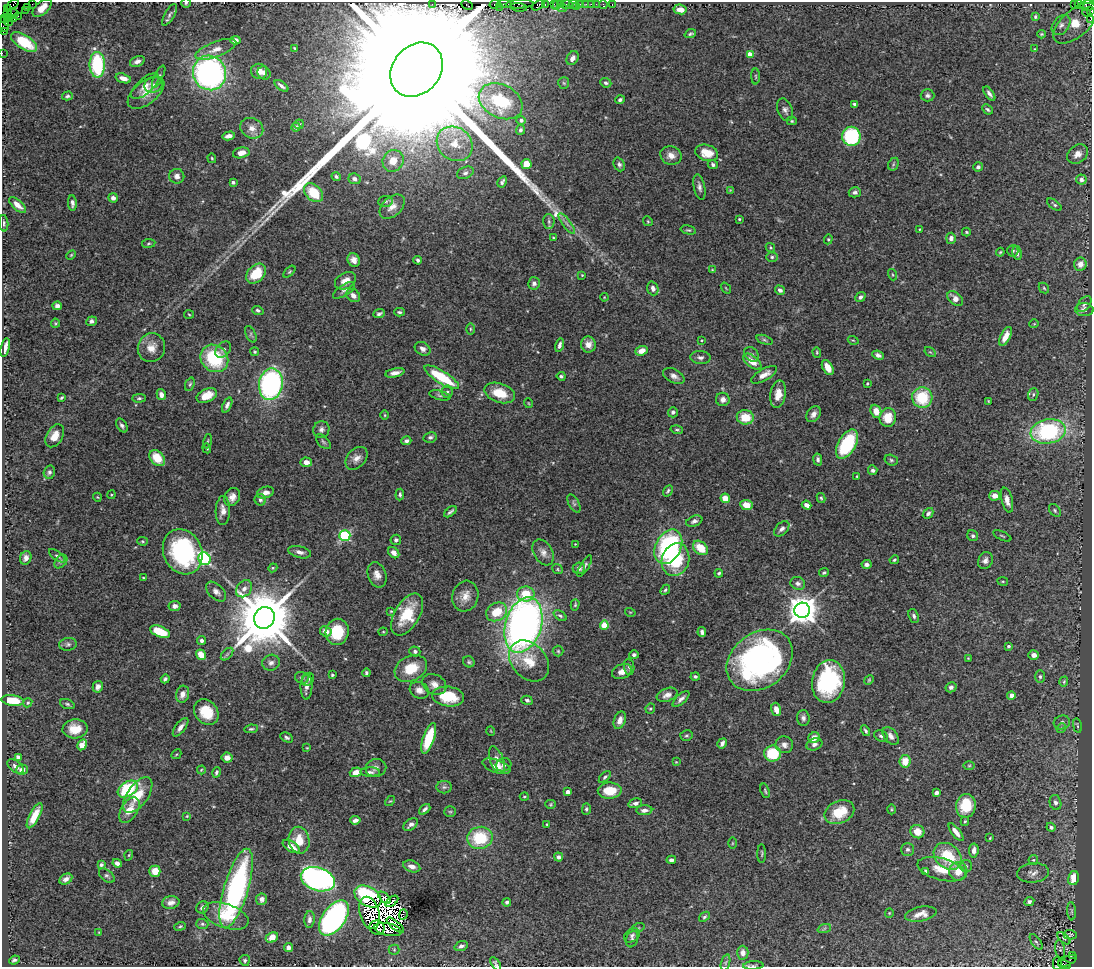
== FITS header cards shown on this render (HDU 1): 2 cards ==
NAXIS1  =                 1090
NAXIS2  =                  965

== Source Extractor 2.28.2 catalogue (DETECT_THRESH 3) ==
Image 1090 x 965 px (HDU 1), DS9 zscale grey, 1 PNG px = 1 image px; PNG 1094 x 969 px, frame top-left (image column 1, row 965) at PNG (2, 2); each listed source drawn as its Kron ellipse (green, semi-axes under 4 px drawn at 4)
Background 0.961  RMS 0.037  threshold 0.111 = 3 sigma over >= 5 px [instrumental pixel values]
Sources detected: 503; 12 with non-positive FLUX_AUTO (blend fragments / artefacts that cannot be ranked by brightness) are neither listed nor drawn; the other 491 listed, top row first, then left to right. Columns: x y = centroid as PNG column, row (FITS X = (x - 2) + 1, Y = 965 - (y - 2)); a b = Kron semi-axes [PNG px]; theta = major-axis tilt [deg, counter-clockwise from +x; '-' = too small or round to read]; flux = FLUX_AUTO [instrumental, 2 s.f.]
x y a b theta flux
186 3 5 5 - 3.8
32 4 2 2 - 28
432 4 2 2 - 37
495 4 6 3 12 130
504 4 7 2 -1 260
520 4 14 3 3 310
545 4 3 2 - 85
554 4 3 3 - 100
557 4 6 3 57 150
561 4 3 2 - 88
573 4 5 2 - 26
581 4 4 2 - 120
586 4 3 2 - 15
591 4 2 2 - 31
596 4 2 2 - 10
603 4 4 3 - 20
1074 4 3 3 - 740
13 5 7 3 36 56
467 5 6 3 -30 75
538 5 7 4 34 200
567 5 6 3 22 110
612 5 3 2 - 22
1079 5 4 4 - 25
576 6 4 3 - 18
1088 6 8 5 4 160
28 7 3 2 - 31
499 7 3 2 - 38
519 7 8 3 -7 200
42 8 12 6 42 37
562 8 4 2 - 45
8 9 4 2 - 13
680 9 7 5 -9 16
25 10 3 2 - 32
1090 11 3 3 - 0.095
1087 12 5 2 - 33
7 13 3 2 - 21
13 13 5 3 - 58
169 15 12 5 60 7.6
18 16 3 2 - 19
9 17 4 3 - 59
1035 17 3 3 - 3.2
5 19 3 2 - 34
14 19 3 2 - 80
1090 19 4 2 - 64
9 21 4 2 - 92
1075 23 27 13 40 39
4 24 7 4 -75 120
1061 25 11 8 51 13
4 31 3 2 - 59
690 34 6 4 20 3.9
1041 34 4 3 - 2.9
235 40 5 4 - 14
24 42 15 7 -32 85
295 48 4 2 - 3
216 49 21 7 20 26
1035 49 4 3 - 2.2
2 53 2 2 - 17
750 54 4 4 - 28
573 58 7 5 60 12
137 61 8 5 25 9.8
97 65 13 7 -89 190
417 70 29 23 49 440000
259 71 8 7 - 22
209 73 17 16 - 690
264 73 7 6 - 9.6
756 76 8 4 -89 3.5
159 77 12 4 63 5.4
123 78 8 4 -17 17
564 83 6 5 - 4
606 83 6 4 -23 5.1
154 85 9 7 17 9.1
145 86 17 7 41 18
281 86 8 3 -37 8.2
146 93 21 11 39 37
989 93 8 4 -53 8.1
927 95 7 6 - 7.2
67 96 5 4 - 4.9
620 100 5 4 - 6
501 101 23 16 -27 150
855 104 4 3 - 6.8
987 109 5 4 - 4.5
785 110 12 7 -68 10
521 120 4 4 - 6.3
792 121 5 4 - 3
299 124 5 4 - 5.5
296 127 4 4 - 12
252 128 12 10 -26 21
520 130 5 4 - 5.5
229 136 6 4 12 13
851 136 9 9 - 200
455 144 19 16 -38 54
241 153 8 5 13 20
707 153 11 8 -17 42
1078 154 11 8 35 18
671 156 11 9 -20 18
212 158 5 3 - 2.9
393 161 11 10 - 34
526 164 5 5 - 40
619 164 7 5 -68 6.9
713 164 5 4 - 6.4
893 164 7 5 61 4.7
978 167 5 4 - 5.1
465 173 9 5 23 6.9
177 176 7 7 - 11
336 177 5 4 - 5.1
355 179 6 5 - 8.8
1081 179 5 5 - 13
233 182 3 3 - 7
502 182 6 3 60 5.7
699 187 13 5 -79 10
730 190 4 4 - 1.8
855 192 6 5 - 7.2
313 193 11 7 -43 72
113 198 5 4 - 12
385 201 7 5 3 6.1
72 203 8 4 -87 9.3
17 205 10 5 -41 19
1054 205 8 4 -38 4.8
392 207 15 9 43 21
739 219 3 3 - 2.7
549 221 7 5 -88 6.1
648 221 5 4 - 2.9
4 223 8 4 -85 5.6
567 223 12 3 -54 9.6
919 229 3 2 - 2
688 230 8 4 -14 4.1
966 232 4 3 - 3.2
554 238 3 2 - 2.5
951 238 5 5 - 12
828 239 5 4 - 3
149 243 7 4 8 3.4
770 248 5 4 - 2.8
1013 251 6 5 - 4.6
1000 252 4 3 - 2.9
1017 253 7 4 -80 6.9
71 255 5 3 - 2.7
772 257 6 5 - 4.8
354 260 7 6 - 14
418 260 4 3 - 4.5
1080 264 6 6 - 19
712 270 4 4 - 2.2
289 272 7 3 45 3.7
256 274 11 8 47 74
582 275 3 3 - 2.2
893 275 6 3 -71 2.2
345 281 11 8 29 21
534 283 6 6 - 9
653 288 7 5 -71 12
726 288 6 3 -53 2.3
1044 288 6 4 -46 3.5
344 290 12 5 33 8.5
780 290 5 4 - 7.6
353 296 7 6 - 13
604 297 4 3 - 1.6
860 297 5 4 - 6.5
955 299 9 6 -44 17
1084 304 9 5 52 7.5
57 306 4 4 - 12
258 310 6 4 -19 5.3
1084 310 9 6 -3 8.5
399 312 5 3 - 4.7
189 314 5 3 - 2.4
379 314 6 4 23 5.5
91 321 5 4 - 6.4
55 323 4 4 - 2.9
1034 324 5 3 - 2
470 329 5 3 - 2.9
251 334 9 5 -65 5.3
1005 336 10 5 63 24
702 340 4 3 - 2
764 340 8 4 -21 4.5
853 340 5 3 - 2.2
588 344 8 7 - 17
559 345 7 4 76 8
5 347 9 4 77 17
151 348 14 13 - 30
223 349 9 6 48 7.2
423 349 8 6 -30 10
642 351 6 4 21 20
255 352 4 4 - 3.3
817 352 5 4 - 3.3
930 352 6 4 -31 3.2
751 354 8 6 -43 7.7
878 355 6 4 -24 7
700 357 10 6 -2 8.6
214 358 15 13 -42 160
752 362 11 5 -38 30
828 367 8 5 -61 23
395 373 10 4 11 14
764 375 14 6 30 20
561 376 4 3 - 4.4
674 376 11 6 -28 13
442 377 20 6 -32 120
867 383 3 3 - 2.5
190 384 7 4 69 4.1
271 384 16 12 81 580
447 392 6 5 - 5
500 393 16 9 -18 53
778 394 14 7 80 33
1033 394 6 5 - 5.1
161 395 6 4 -75 13
440 395 11 4 -13 6.2
207 396 11 6 24 36
61 398 4 3 - 3.8
139 398 6 4 1 4.4
922 398 10 10 - 100
723 399 7 6 - 11
988 401 3 2 - 1.8
528 403 5 3 - 1.9
227 405 8 4 66 8.9
876 411 6 5 - 28
673 412 5 5 - 6.4
813 414 9 6 55 12
385 415 4 3 - 2.3
745 417 8 7 - 54
888 418 9 8 - 43
122 425 7 5 -57 7
321 430 8 8 - 9.6
677 430 6 4 -16 3.9
1048 431 18 12 11 310
55 436 12 8 60 28
430 437 7 5 12 5.9
207 441 7 3 78 2.8
406 441 5 4 - 8.6
323 442 9 5 -45 5.4
847 444 16 8 60 180
207 448 5 4 - 3.1
157 458 9 6 -49 54
356 458 13 9 47 17
818 459 6 4 -79 6.9
891 460 7 5 -17 4.6
306 462 6 4 -3 15
873 470 5 4 - 7.1
49 472 6 5 - 6.7
857 477 3 3 - 3.1
668 491 6 3 58 4.2
265 493 9 5 18 14
400 494 6 4 85 4.7
111 495 4 3 - 2.3
995 496 5 5 - 13
97 497 4 3 - 1.9
232 497 9 7 61 16
725 498 5 4 - 35
821 498 5 4 - 3.7
260 500 6 5 - 6
1007 500 13 5 -75 18
574 503 10 5 -62 6
746 505 6 5 - 35
807 505 5 4 - 14
1055 510 7 5 -52 4.6
223 511 14 7 88 18
450 512 7 3 39 5.5
928 513 6 4 48 7.4
694 521 8 5 21 7.3
782 529 9 5 46 8.7
345 536 5 5 - 270
973 536 6 5 - 6.4
1002 536 10 3 -25 3.5
396 540 5 5 - 6.4
142 541 5 4 - 3.2
575 544 2 2 - 1.6
668 547 18 12 64 320
700 548 8 6 -41 55
183 552 23 19 -65 360
300 552 11 6 -14 12
543 552 14 9 -60 17
394 553 6 5 - 14
57 556 9 3 -35 4.5
26 558 7 5 68 9.8
204 559 6 5 - 380
675 560 17 13 72 170
894 560 5 4 - 4
985 560 9 7 66 11
61 562 8 5 48 5.7
866 564 5 4 - 9.5
585 566 12 4 59 7.4
273 568 4 4 - 2.5
579 568 6 5 - 9.5
557 569 6 4 -39 3.4
824 572 5 3 - 3.3
719 573 4 4 - 4.3
377 575 13 9 -71 19
143 578 3 2 - 2.4
1003 581 5 3 - 2.5
798 583 7 6 - 8.5
244 589 9 7 50 13
665 590 5 4 - 4.1
216 592 12 7 -44 12
526 594 8 7 - 51
465 596 15 13 74 28
575 605 6 4 74 3.5
175 606 6 5 - 11
802 610 8 7 - 3900
391 611 3 2 - 2.2
497 612 11 8 29 57
630 612 5 3 - 2.2
407 615 23 12 59 84
560 616 7 4 -35 4.9
914 616 7 5 -67 6.2
264 618 11 10 - 25000
523 625 28 18 73 1500
604 625 4 4 - 63
326 631 6 5 - 20
160 632 10 5 -21 81
337 632 13 11 80 85
383 632 4 4 - 2.6
702 632 5 4 - 6.8
202 641 4 4 - 7.3
68 644 9 6 7 7.2
1008 646 3 3 - 6
415 651 5 5 - 7.2
558 651 5 5 - 3.9
227 654 7 4 45 5.2
201 655 5 4 - 34
634 655 5 4 - 6
1034 655 5 4 - 12
968 658 2 2 - 1.7
760 660 36 27 37 700
529 661 23 17 -47 64
469 662 6 5 - 4.5
271 663 9 8 - 11
629 667 8 5 -83 6.3
411 669 17 12 28 67
622 672 10 7 21 17
366 673 4 3 - 4.4
332 675 3 3 - 3.5
695 676 4 4 - 5.4
1040 677 6 5 - 5.1
302 678 7 5 -21 5.9
165 679 4 4 - 5.3
308 679 7 5 55 4.6
869 680 5 4 - 2.7
828 681 21 16 80 280
1064 682 5 3 - 2.8
434 684 12 9 -28 18
306 686 13 6 89 13
98 687 6 5 - 10
951 687 6 5 - 6.8
419 690 10 8 -26 16
183 694 8 6 73 16
667 695 11 6 21 15
1011 695 4 4 - 20
448 696 16 10 -7 88
681 699 10 4 42 9.5
12 700 11 5 -8 58
527 700 5 4 - 6.3
28 703 5 4 - 3
67 704 7 4 -20 4.8
650 708 5 5 - 3.7
776 709 7 4 -73 18
206 712 14 11 -52 69
803 718 8 6 -88 8.8
620 720 9 5 71 16
1062 722 8 6 18 7.9
1077 726 7 3 -81 2.7
181 727 11 5 53 13
1061 728 5 4 - 3.6
75 729 12 9 4 41
251 729 7 4 7 4.3
491 731 5 3 - 1.8
865 731 6 3 -58 4.4
686 736 6 5 - 4.4
881 736 7 5 -26 6.4
891 736 10 6 -52 12
287 737 7 4 -27 5.8
429 738 16 6 71 90
814 738 6 5 - 17
722 743 5 3 - 8.8
814 744 8 5 21 8.3
82 745 6 4 60 47
784 745 9 8 - 12
307 748 4 3 - 2.2
773 753 8 8 - 95
176 754 5 3 - 2.5
18 757 4 4 - 6.9
227 758 5 5 - 16
497 760 14 6 -69 18
905 761 6 5 - 41
676 762 3 3 - 1.8
504 765 8 6 17 8.8
496 766 14 6 -19 18
969 766 6 4 1 3.6
16 767 10 5 -40 9.7
376 768 10 9 - 12
22 770 6 5 - 11
201 770 4 4 - 2.8
216 772 5 4 - 5.3
356 772 6 4 17 29
370 772 10 4 -1 7.5
605 777 7 4 46 4.6
444 787 8 6 0 6.7
128 789 11 7 33 150
610 791 12 8 2 54
765 791 7 3 -72 3.8
568 792 4 4 - 18
936 793 4 3 - 9.6
138 795 20 10 54 57
524 797 4 3 - 2.5
390 801 6 3 42 2.7
635 803 7 4 14 9.6
1055 803 7 6 - 9
551 804 5 4 - 3.1
966 806 12 10 81 79
425 809 6 3 42 6.2
586 809 6 4 89 4.4
891 809 5 3 - 2.7
129 810 14 8 58 37
644 810 8 5 3 10
450 812 6 5 - 3.4
839 812 15 11 25 70
35 816 14 5 63 37
187 816 4 3 - 2.4
355 820 5 4 - 11
965 821 4 3 - 3.4
411 824 8 5 36 12
547 824 3 3 - 2.3
1051 827 5 4 - 7.5
917 832 7 6 - 28
956 832 11 4 -53 17
480 838 13 11 14 110
990 838 3 2 - 2.2
299 840 13 10 -78 45
732 843 6 4 89 2.5
291 846 9 5 -32 27
907 849 6 6 - 6.2
974 850 7 5 83 14
762 854 9 3 89 3.3
129 855 5 3 - 2.5
948 856 15 12 -41 92
559 857 4 4 - 7.9
671 860 4 4 - 7.8
1033 860 5 4 - 3.1
117 863 5 4 - 12
101 865 4 3 - 5.2
412 866 9 5 -19 14
966 866 6 6 - 5.1
941 869 24 11 -14 49
155 871 5 5 - 30
926 871 4 3 - 5
958 871 9 9 - 35
1033 873 16 9 7 17
107 876 9 5 -40 5.9
1073 878 7 5 80 34
66 879 7 5 29 12
318 879 17 11 -17 880
236 888 41 12 73 520
368 896 14 9 -29 230
384 898 7 3 -44 6.2
262 899 6 5 - 12
392 901 7 4 38 23
171 902 9 6 11 13
507 902 4 4 - 5.7
1029 902 5 4 - 6.1
202 907 6 5 - 7.1
1071 911 9 3 -85 3.9
369 913 16 10 -75 4.1
889 913 5 4 - 2.6
403 914 5 2 - 3.6
921 914 16 7 11 20
226 916 24 12 -18 63
704 917 6 4 39 4.3
334 918 20 11 55 800
309 919 8 5 85 9.7
202 924 6 5 - 4.6
395 925 11 3 -39 3.4
180 926 6 3 21 3.4
377 928 8 7 - 0.57
638 928 6 4 18 3.1
388 929 14 6 -11 6.8
824 929 7 4 20 4.5
99 932 4 3 - 2
632 935 8 6 37 7.3
1070 935 6 4 -1 3
272 937 6 5 - 30
1064 938 8 3 -41 3.3
632 939 8 6 71 6.6
1036 942 9 4 -55 4.5
461 946 7 4 19 7.4
288 947 4 4 - 11
1060 949 9 5 -81 5.1
394 950 5 5 - 3.4
743 953 7 5 -88 16
1072 955 3 3 - 170
14 960 5 3 - 4.7
245 960 5 5 - 4.2
1067 961 10 4 24 500
725 963 8 3 71 4.3
1057 963 7 2 -89 2.2
496 964 7 3 -57 5.5
753 965 10 3 4 4.9
1064 965 7 3 -15 160
At the frame edge (FLAGS 8, measured only in part): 13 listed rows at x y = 186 3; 13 5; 1088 6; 1090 11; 1090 19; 4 24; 4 31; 2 53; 417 70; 1057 963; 496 964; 753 965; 1064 965
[12 non-positive-flux detections neither listed nor drawn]